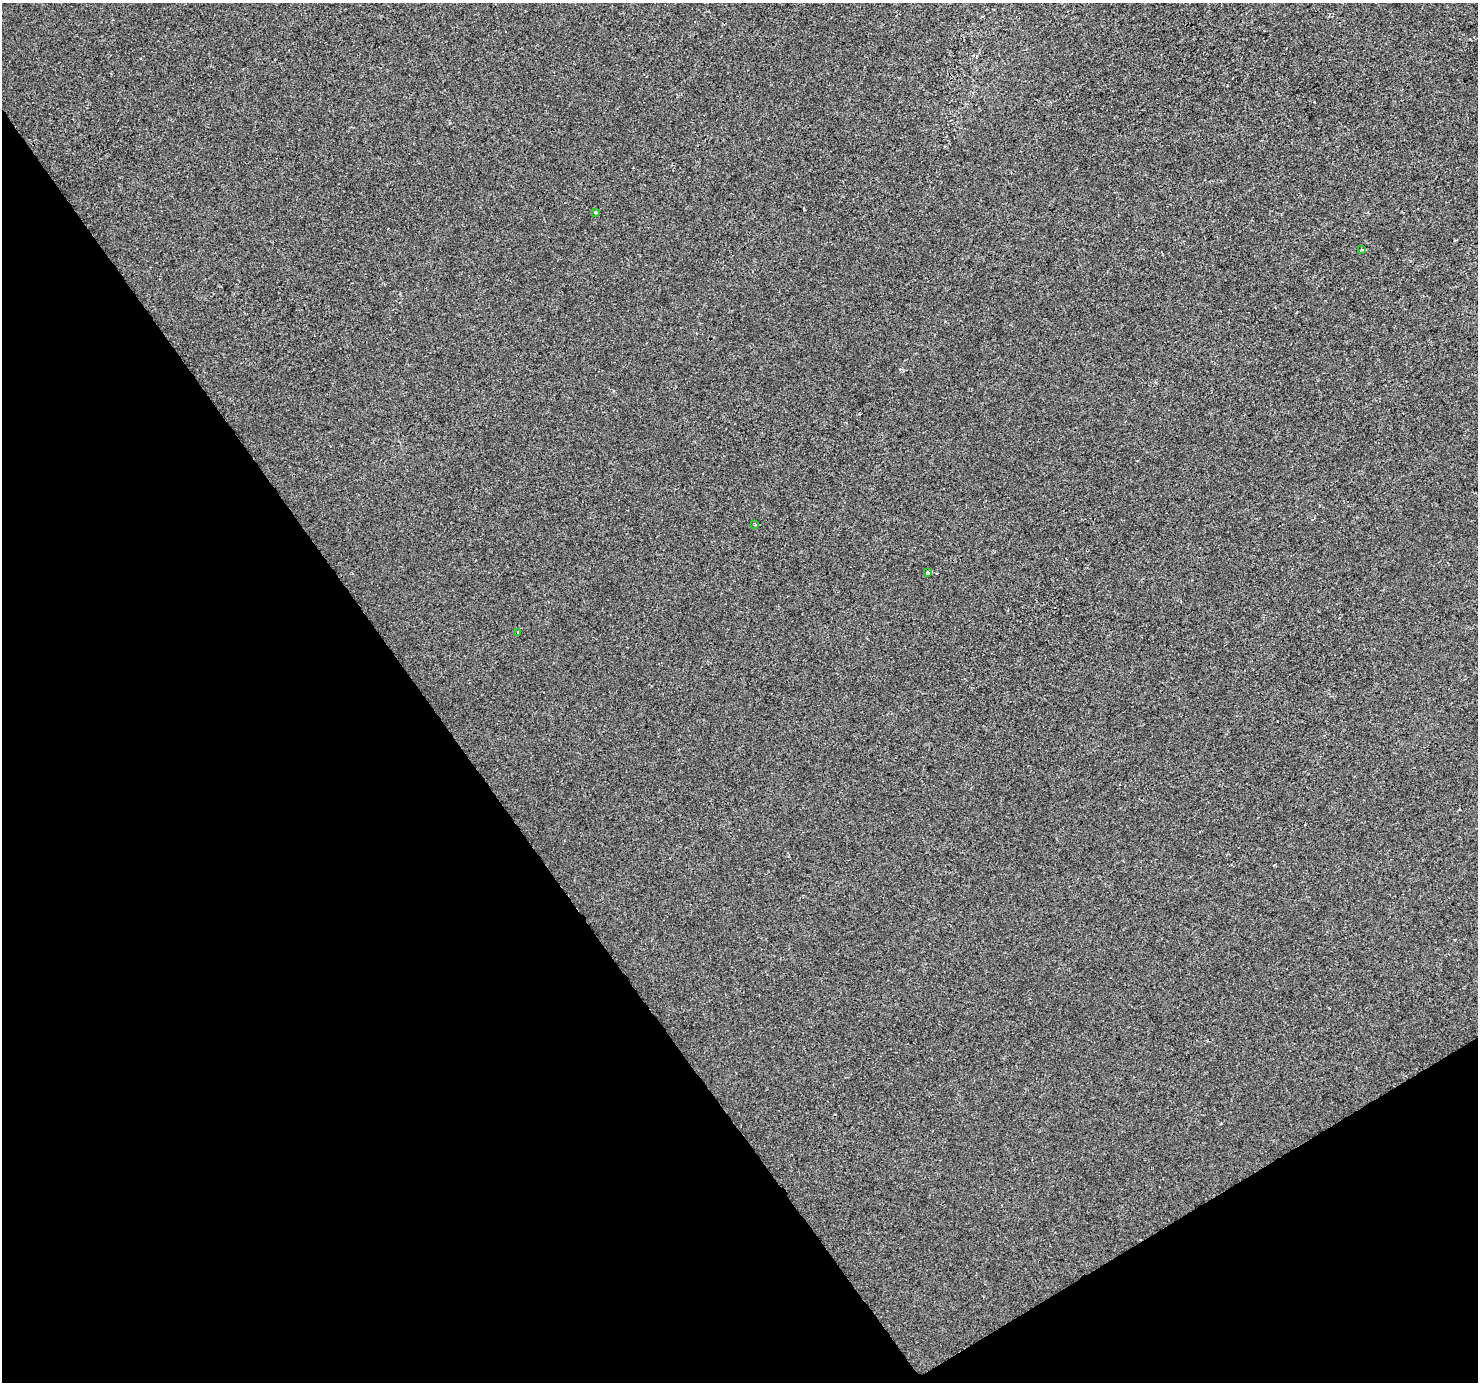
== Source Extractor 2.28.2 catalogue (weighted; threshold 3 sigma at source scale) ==
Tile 14 of 4 x 4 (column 2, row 4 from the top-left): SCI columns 1481-2956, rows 183-1562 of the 5908 x 5824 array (HDU 1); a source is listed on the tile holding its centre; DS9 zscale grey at full resolution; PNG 1480 x 1384 px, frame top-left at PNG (2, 3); each listed source drawn as its Kron ellipse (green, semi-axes under 4 px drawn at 4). Shown black and unused: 34% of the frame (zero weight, under 2 of 3 exposures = <1% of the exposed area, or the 3 px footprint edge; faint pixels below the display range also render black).
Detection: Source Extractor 2.28.2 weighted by HDU 2 'WHT'; one run over the whole footprint, this tile lists its part. Background -1.21e-04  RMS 0.0042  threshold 0.0188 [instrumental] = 3 sigma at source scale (4.5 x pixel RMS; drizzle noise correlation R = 1.50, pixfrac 1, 0.0396/0.0396 arcsec/px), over >= 5 px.
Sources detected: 5; all 5 listed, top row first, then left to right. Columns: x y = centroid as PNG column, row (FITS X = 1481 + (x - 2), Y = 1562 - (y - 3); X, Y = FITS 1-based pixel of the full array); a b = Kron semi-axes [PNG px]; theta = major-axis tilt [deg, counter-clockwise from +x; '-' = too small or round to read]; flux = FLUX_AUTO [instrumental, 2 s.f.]
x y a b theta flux
595 212 4 3 - 0.57
1362 249 4 3 - 0.73
755 525 3 2 - 0.46
928 573 4 3 - 2.2
518 633 3 3 - 1.5